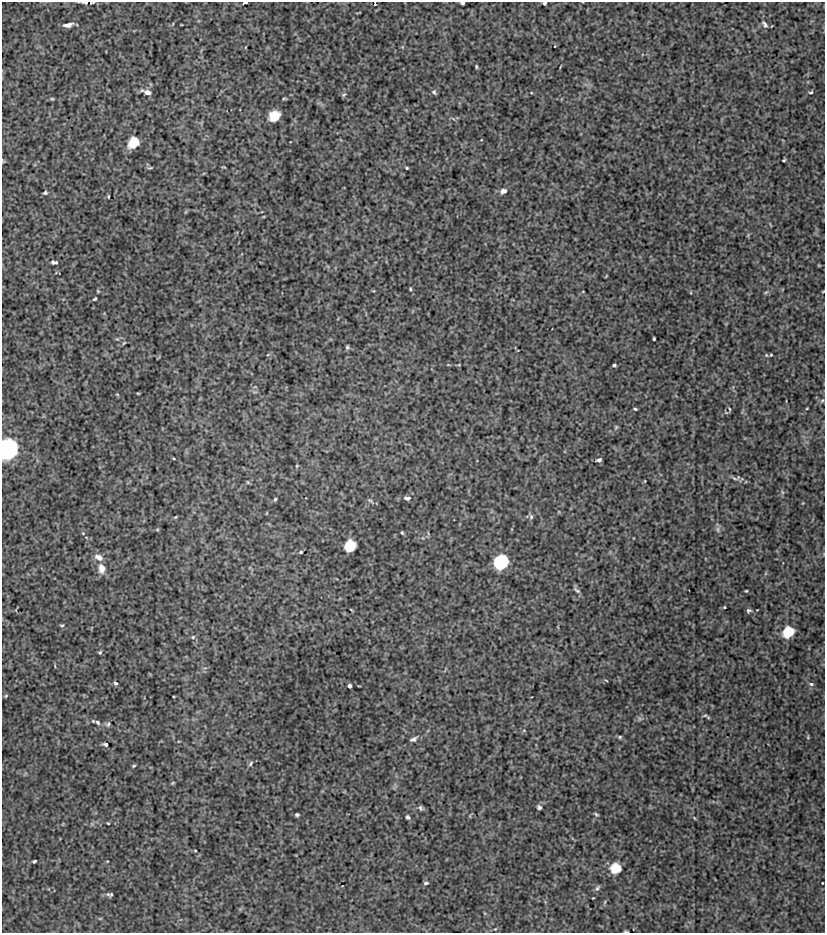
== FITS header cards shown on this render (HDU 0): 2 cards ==
NAXIS1  =                  823 / Axis length
NAXIS2  =                  931 / Axis length

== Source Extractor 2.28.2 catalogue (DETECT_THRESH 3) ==
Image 823 x 931 px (HDU 0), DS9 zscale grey, 1 PNG px = 1 image px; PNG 827 x 935 px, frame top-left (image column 1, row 931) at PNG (2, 2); no overlay
Background 12.7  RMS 0.83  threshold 2.5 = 3 sigma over >= 5 px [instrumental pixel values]
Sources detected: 112; all 112 listed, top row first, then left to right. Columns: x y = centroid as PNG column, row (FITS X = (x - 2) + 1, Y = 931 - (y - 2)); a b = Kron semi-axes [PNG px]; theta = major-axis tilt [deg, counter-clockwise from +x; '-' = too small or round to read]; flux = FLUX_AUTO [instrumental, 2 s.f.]
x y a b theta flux
85 3 7 3 -1 130
92 3 4 2 - 56
245 3 5 2 - 91
462 3 4 3 - 150
545 3 3 3 - 99
375 4 6 3 -79 43
765 24 10 5 -58 160
68 25 10 4 10 280
476 66 4 3 - 69
147 92 9 5 -20 380
434 92 7 5 -39 110
811 92 5 4 - 93
343 95 6 3 31 68
52 99 5 3 - 62
274 116 10 9 - 880
133 143 11 8 52 910
784 160 4 2 - 66
3 161 5 3 - 48
224 167 6 2 -10 45
150 168 8 3 9 76
407 168 3 3 - 60
503 191 9 6 17 230
45 192 5 5 - 98
109 197 3 2 - 63
54 262 6 3 -1 150
606 276 3 2 - 40
410 289 4 3 - 59
98 291 4 3 - 54
823 291 4 2 - 40
766 292 6 4 19 73
95 299 4 3 - 68
654 339 3 3 - 71
124 343 6 3 44 57
347 347 5 4 - 94
771 355 4 3 - 56
614 365 4 3 - 120
138 393 5 3 - 50
117 394 5 3 - 48
822 400 6 4 30 83
807 408 4 2 - 40
635 409 4 2 - 88
729 409 5 3 - 53
616 427 6 4 47 69
8 449 12 10 71 23000
174 459 4 3 - 43
599 460 5 4 - 170
297 466 4 4 - 51
734 478 11 4 -22 150
645 481 4 3 - 41
248 482 5 4 - 63
782 492 6 4 -72 76
407 498 8 5 0 200
275 499 4 4 - 73
370 501 8 4 -33 100
175 517 4 3 - 62
531 517 7 5 -89 130
157 529 5 3 - 57
718 529 9 4 -81 140
83 533 4 4 - 53
402 533 4 3 - 73
350 546 10 9 - 1100
301 552 3 3 - 83
99 557 8 6 -24 480
501 562 11 10 - 3600
101 569 14 9 -80 410
577 590 10 4 -36 130
746 591 3 2 - 51
724 607 3 2 - 47
351 610 6 2 -45 45
749 610 6 4 -1 120
62 625 6 3 6 63
788 632 12 10 47 1000
193 637 5 5 - 84
100 652 4 4 - 77
606 680 4 2 - 37
115 683 5 4 - 100
811 684 6 4 -2 110
350 686 4 3 - 140
6 696 5 4 - 67
705 715 7 3 1 68
708 717 6 3 -19 56
93 721 4 2 - 50
98 722 6 4 -47 110
108 724 8 5 51 120
524 730 5 3 - 47
620 737 5 4 - 65
808 737 5 3 - 57
413 739 9 5 26 180
106 744 4 3 - 150
250 764 8 4 56 110
134 766 5 3 - 67
173 783 5 3 - 62
539 807 5 4 - 150
421 808 7 5 -43 130
596 814 6 4 -49 81
297 815 4 3 - 100
408 817 5 4 - 110
694 818 5 3 - 42
108 823 3 2 - 44
195 850 3 2 - 46
34 861 4 3 - 98
107 861 3 2 - 37
615 868 11 10 - 800
426 883 5 4 - 110
822 883 2 2 - 42
597 888 8 4 57 120
108 894 6 6 - 110
111 894 4 2 - 60
605 902 6 3 71 69
100 918 6 3 19 50
495 929 4 3 - 44
626 931 5 2 - 57
At the frame edge (FLAGS 8, measured only in part): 10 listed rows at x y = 85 3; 92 3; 245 3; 462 3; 545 3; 375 4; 3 161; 823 291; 8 449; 626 931